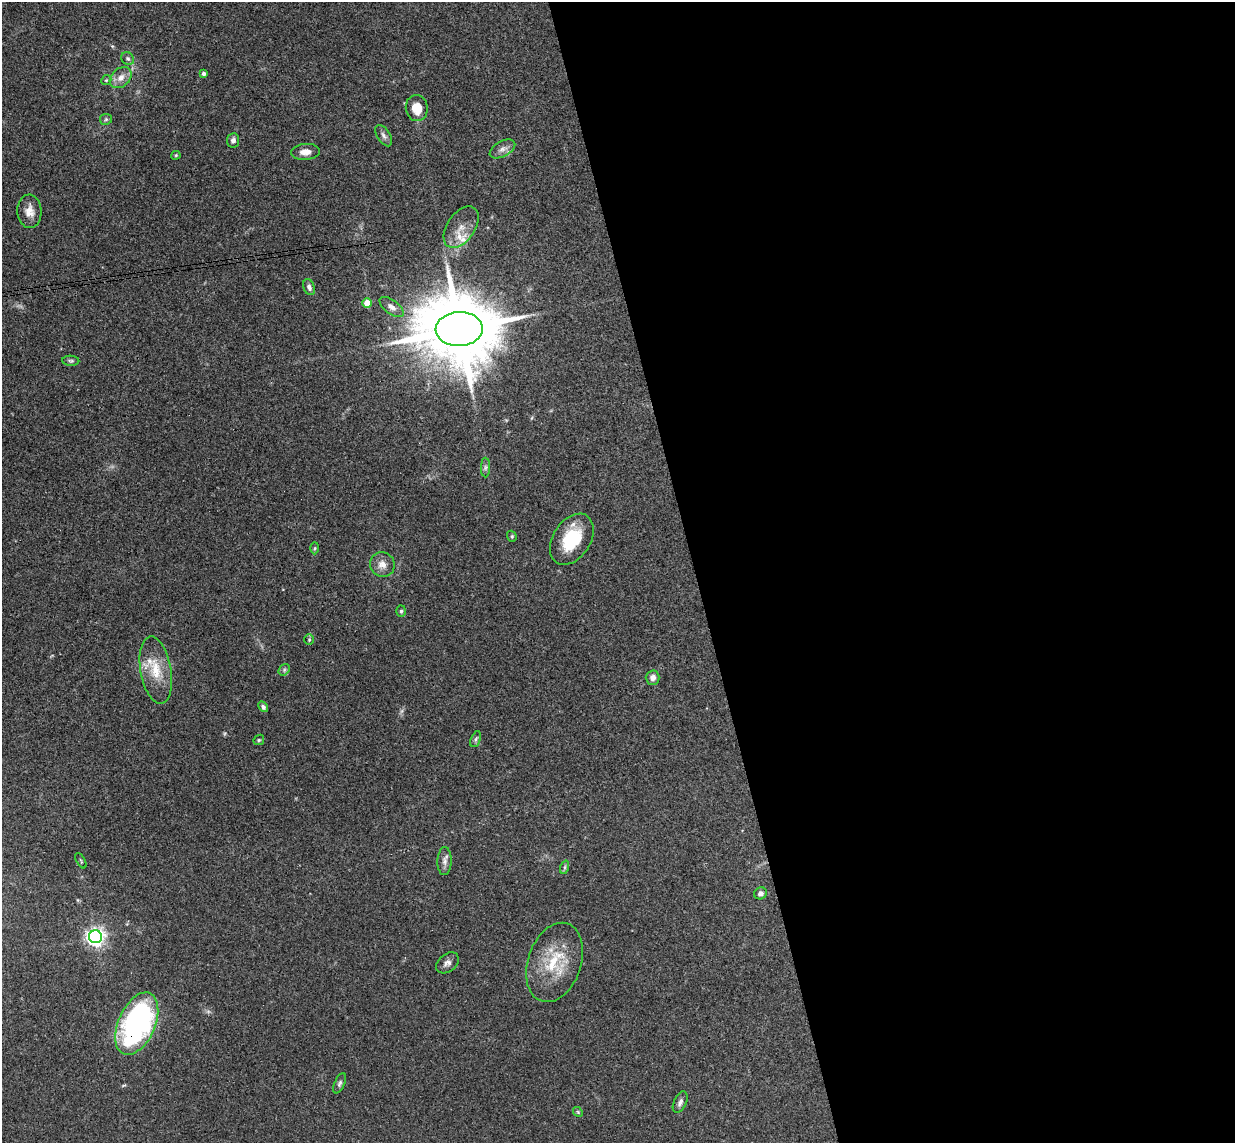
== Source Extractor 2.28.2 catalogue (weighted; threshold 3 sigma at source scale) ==
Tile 8 of 4 x 4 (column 4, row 2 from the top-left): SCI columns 3755-4987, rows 2437-3577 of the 5046 x 4985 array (HDU 1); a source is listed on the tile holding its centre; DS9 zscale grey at full resolution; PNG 1237 x 1145 px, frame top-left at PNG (2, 2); each listed source drawn as its Kron ellipse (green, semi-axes under 4 px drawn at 4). Shown black and unused: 44% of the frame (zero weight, under 3 of 4 exposures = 6% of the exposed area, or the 3 px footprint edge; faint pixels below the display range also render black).
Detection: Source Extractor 2.28.2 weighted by HDU 2 'WHT'; one run over the whole footprint, this tile lists its part. Background 0.158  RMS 0.0071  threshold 0.0321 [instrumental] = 3 sigma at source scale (4.5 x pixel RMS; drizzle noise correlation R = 1.50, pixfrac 1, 0.05/0.05 arcsec/px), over >= 5 px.
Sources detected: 44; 2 inside a brighter listed object's ellipse — not listed separately; the other 42 listed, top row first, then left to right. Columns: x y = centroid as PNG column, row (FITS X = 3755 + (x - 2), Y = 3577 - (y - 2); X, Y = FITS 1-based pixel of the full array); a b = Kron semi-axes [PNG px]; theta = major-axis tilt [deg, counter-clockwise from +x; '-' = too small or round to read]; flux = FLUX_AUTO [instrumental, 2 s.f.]
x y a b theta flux
128 59 7 6 - 1.6
204 74 4 4 - 2.3
121 78 12 9 42 6.1
106 80 5 4 - 0.93
417 108 13 11 -82 12
106 119 6 5 - 1.3
384 136 12 6 -57 2.6
233 140 7 6 - 2.2
502 149 14 7 29 3.9
305 152 14 8 5 5.4
176 155 4 4 - 0.82
29 211 17 12 -87 7.1
461 227 23 14 55 9.2
309 287 8 5 -68 2.4
367 303 4 4 - 12
391 307 14 7 -37 3.6
459 329 23 17 2 8900
71 361 8 5 -3 1.4
485 467 10 4 89 1.8
512 536 6 4 -70 1
572 539 28 18 57 31
315 548 6 4 88 1
382 564 12 12 - 6
401 611 5 5 - 1.3
309 640 5 4 - 1
156 670 34 15 -80 19
284 670 6 5 - 1.3
653 678 7 7 - 3.8
263 707 6 4 -50 2
476 739 8 4 67 1.5
259 740 6 4 46 0.91
81 861 8 2 -61 0.72
445 861 14 7 88 3.4
565 867 7 4 72 1.2
761 893 6 5 - 2.8
96 937 6 6 - 320
554 962 41 26 71 33
447 963 13 8 39 3.5
137 1024 33 18 66 170
340 1083 11 5 65 1.8
680 1102 11 6 66 2.7
578 1112 5 4 - 0.84
Overlapping masked pixels (flux is a lower limit): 1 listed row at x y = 137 1024